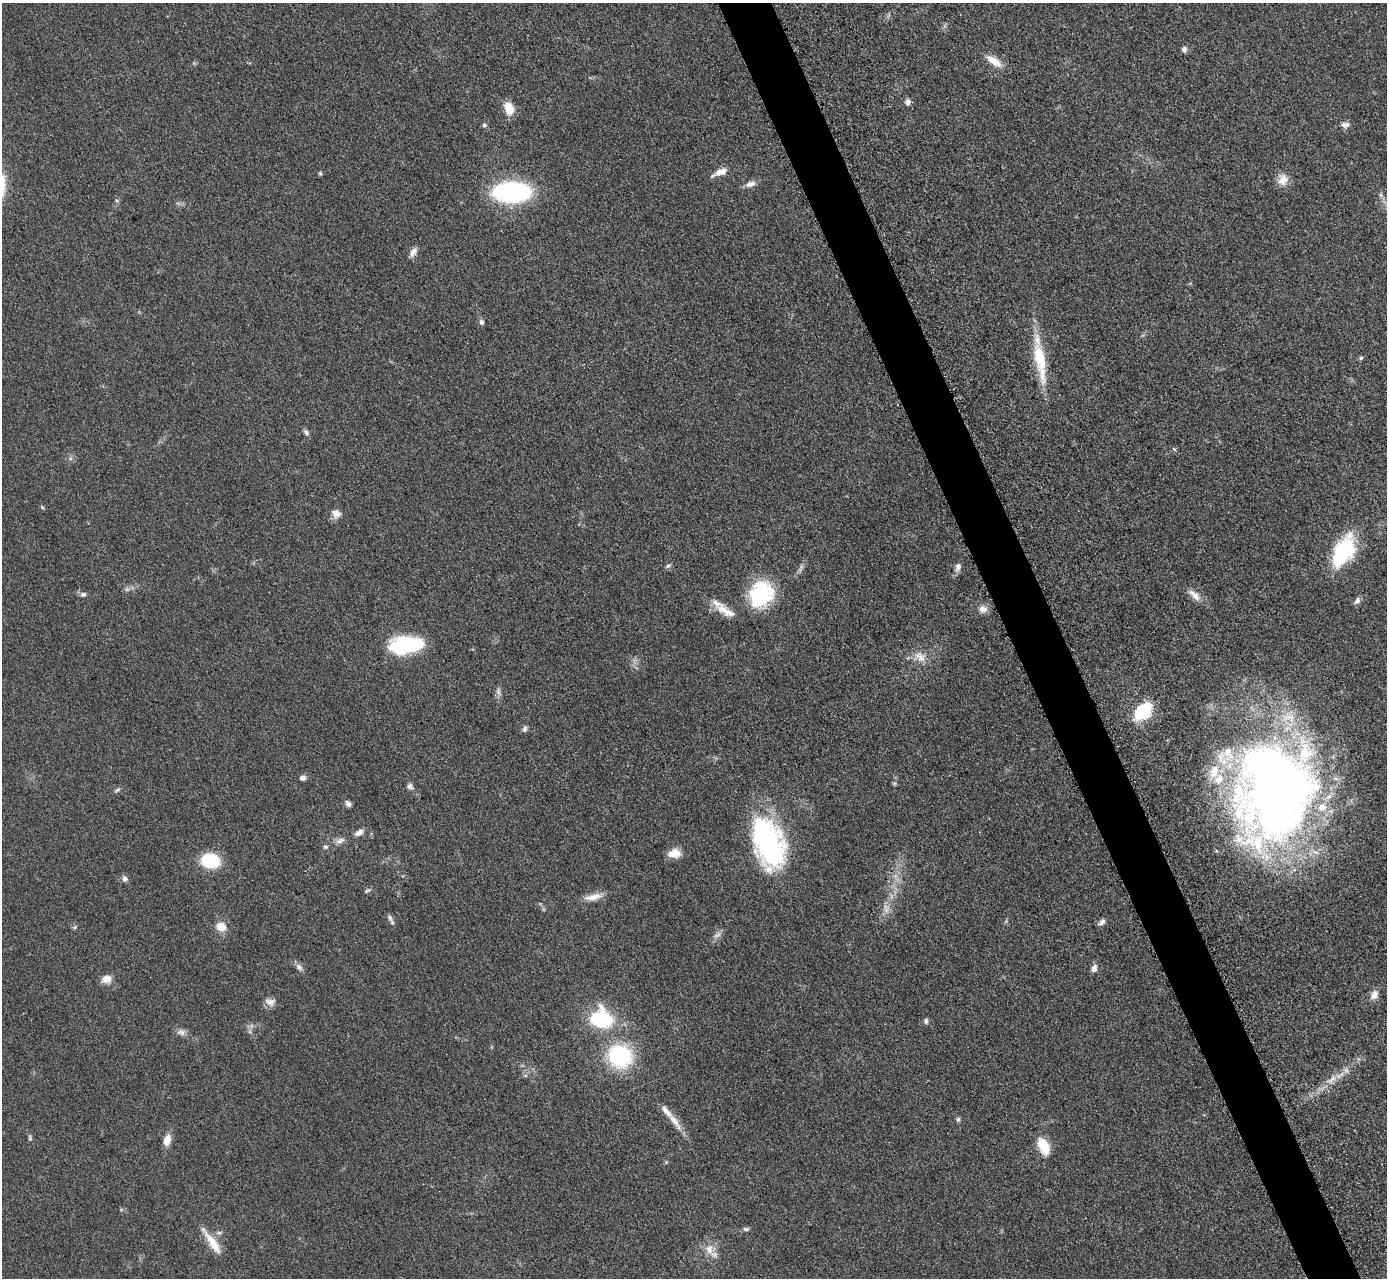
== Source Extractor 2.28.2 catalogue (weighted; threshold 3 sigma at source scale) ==
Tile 6 of 4 x 4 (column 2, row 2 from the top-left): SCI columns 1404-2788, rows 2847-4122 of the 5624 x 5584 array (HDU 1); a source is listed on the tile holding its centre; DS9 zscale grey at full resolution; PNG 1389 x 1280 px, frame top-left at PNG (2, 3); no overlay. Shown black and unused: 4% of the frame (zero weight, under 3 of 5 exposures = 4% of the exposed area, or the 3 px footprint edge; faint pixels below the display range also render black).
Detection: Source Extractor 2.28.2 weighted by HDU 2 'WHT'; one run over the whole footprint, this tile lists its part. Background 0.0524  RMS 0.0056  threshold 0.0251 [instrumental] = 3 sigma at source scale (4.5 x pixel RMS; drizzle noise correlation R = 1.50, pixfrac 1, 0.05/0.05 arcsec/px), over >= 5 px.
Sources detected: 84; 2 too faint to see at this stretch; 2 inside a brighter object's white glare — not listed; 8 inside a brighter listed object's ellipse — not listed separately; the other 72 listed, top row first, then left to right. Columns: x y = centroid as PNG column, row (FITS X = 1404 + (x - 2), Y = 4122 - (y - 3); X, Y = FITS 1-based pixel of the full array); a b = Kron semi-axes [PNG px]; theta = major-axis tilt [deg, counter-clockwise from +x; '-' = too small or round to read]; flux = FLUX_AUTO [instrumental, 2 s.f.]
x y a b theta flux
1184 49 8 7 - 1.8
994 61 22 8 -34 7.2
908 102 8 7 - 2.1
509 108 13 9 -74 9.2
484 125 6 5 - 1
1345 125 11 8 7 2.6
721 172 19 8 19 5
320 173 5 5 - 0.74
1283 180 16 12 67 5.9
750 184 14 8 18 3.2
511 192 28 15 2 110
1381 195 7 4 -72 1.1
413 252 14 7 61 2.9
481 322 7 6 - 1.6
1040 358 44 16 -78 24
1361 358 6 5 - 0.9
306 433 9 6 -65 1.5
1174 449 6 3 -20 0.66
42 507 5 4 - 0.7
336 513 12 10 -27 4
1343 551 36 19 62 38
668 566 7 5 42 1.1
958 567 10 7 77 2.7
83 594 8 6 17 1.6
761 594 30 25 58 38
1194 595 20 8 -45 4.8
1357 601 10 7 59 2.1
722 609 18 13 -32 6.8
983 609 11 9 -14 3.7
409 645 32 14 -2 49
920 657 18 11 -52 6.3
498 692 12 5 -84 2
1143 711 14 9 45 42
525 729 9 6 78 1.5
303 778 7 6 - 2
410 786 9 7 -68 1.8
1277 787 97 71 73 600
117 790 9 4 32 1.1
348 804 8 6 -45 2
359 833 12 6 29 3
340 841 13 7 22 2.8
768 844 56 35 -73 92
325 847 7 5 0 1.1
674 853 16 11 6 6.4
210 861 13 10 -9 35
125 879 7 7 - 2
367 890 9 4 25 0.96
593 897 25 8 12 5.9
886 909 15 6 -75 3.1
390 918 11 5 -66 1.7
1102 922 10 6 40 1.9
75 927 6 4 71 0.79
221 927 14 12 -17 6.1
299 967 12 7 -45 2.3
1094 968 10 7 74 2.8
106 979 11 9 11 5.1
1374 995 11 8 59 3.9
270 1002 15 9 -7 3.4
601 1019 20 17 -19 43
926 1021 8 5 -83 1.2
181 1032 12 8 -1 2.6
620 1056 21 19 -29 54
1332 1079 13 5 24 3.2
958 1119 7 5 73 1.1
675 1122 29 8 -53 7.1
30 1137 9 4 89 1
167 1140 12 7 74 5.9
1044 1146 16 9 -66 15
746 1229 9 5 -1 1.2
219 1233 6 5 - 1.2
212 1242 41 9 -55 10
709 1249 15 10 82 6